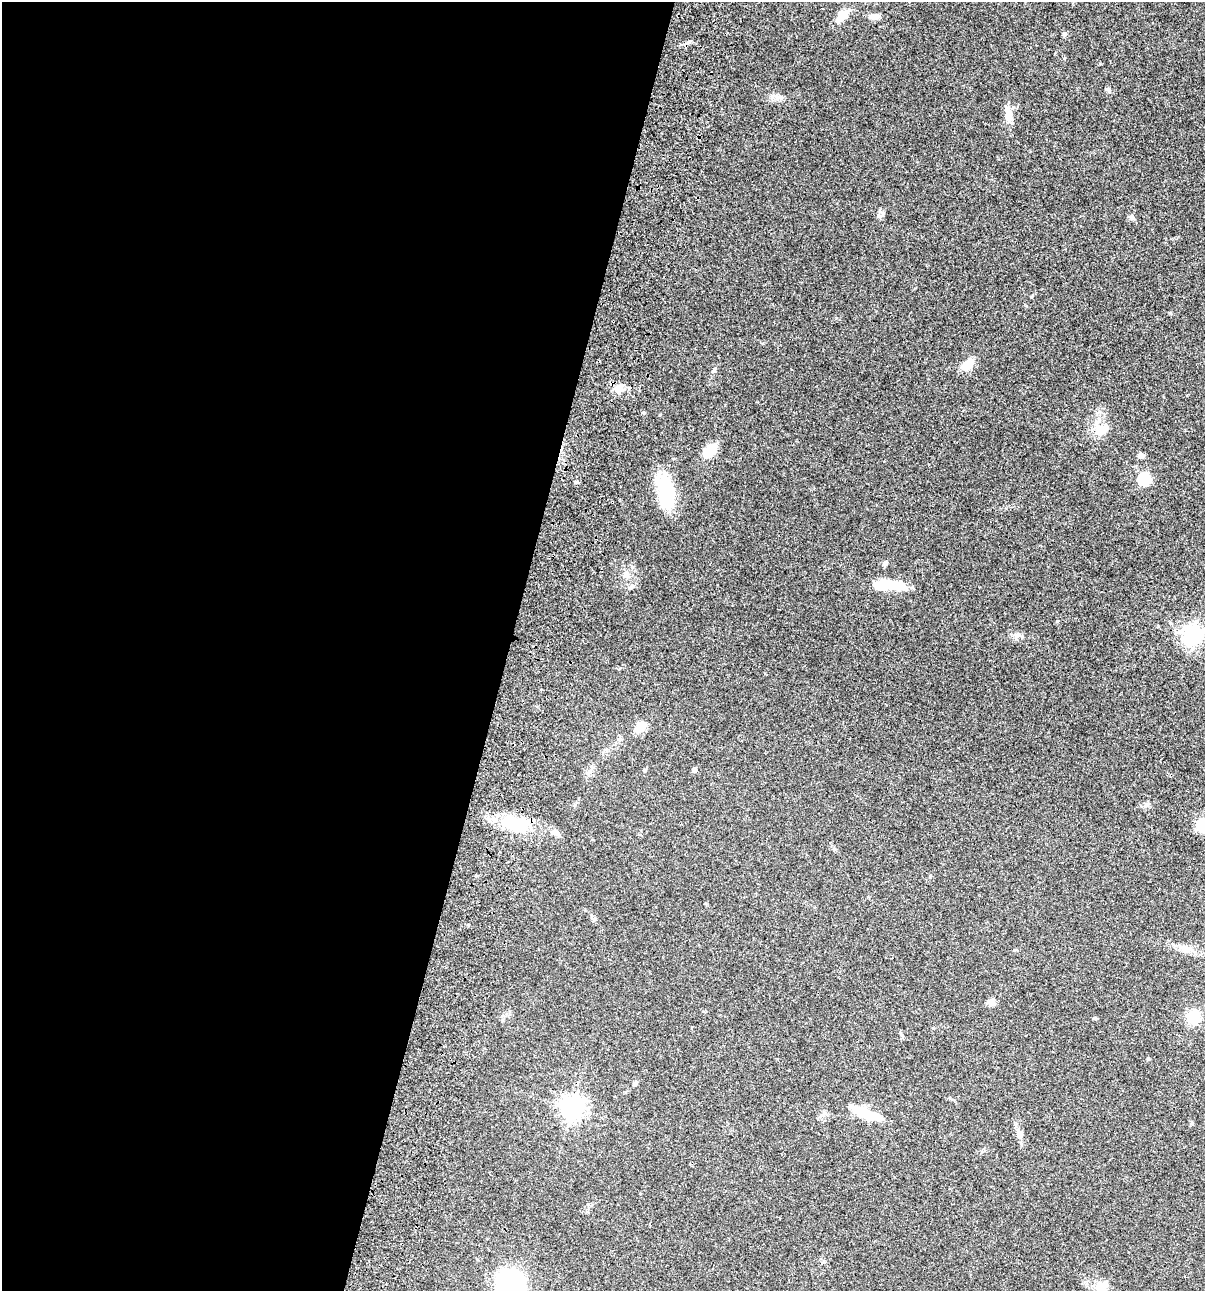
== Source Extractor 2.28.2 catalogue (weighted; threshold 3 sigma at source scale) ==
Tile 5 of 4 x 4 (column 1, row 2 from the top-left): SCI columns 235-1437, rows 2697-3985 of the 5404 x 5390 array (HDU 1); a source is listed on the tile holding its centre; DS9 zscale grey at full resolution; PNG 1207 x 1293 px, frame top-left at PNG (2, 2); no overlay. Shown black and unused: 42% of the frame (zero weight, under 3 of 4 exposures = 9% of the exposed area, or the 3 px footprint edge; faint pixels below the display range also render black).
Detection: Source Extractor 2.28.2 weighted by HDU 2 'WHT'; one run over the whole footprint, this tile lists its part. Background 0.0465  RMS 0.0053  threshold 0.0238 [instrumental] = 3 sigma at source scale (4.5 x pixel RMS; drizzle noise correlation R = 1.50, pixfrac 1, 0.05/0.05 arcsec/px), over >= 5 px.
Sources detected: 36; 1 inside a brighter object's white glare — not listed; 1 inside a brighter listed object's ellipse — not listed separately; the other 34 listed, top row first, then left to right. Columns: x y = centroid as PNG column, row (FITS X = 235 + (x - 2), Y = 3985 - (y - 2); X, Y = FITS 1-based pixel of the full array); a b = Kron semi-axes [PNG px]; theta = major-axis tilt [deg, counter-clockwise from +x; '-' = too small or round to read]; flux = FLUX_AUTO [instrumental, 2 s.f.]
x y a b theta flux
842 16 16 9 49 6.5
874 16 14 7 2 2.7
1064 34 7 5 16 0.89
688 42 9 3 36 0.98
1108 90 7 5 -29 0.9
779 97 17 4 -14 2.1
1009 113 19 9 -75 4.3
879 216 7 5 0 1.4
1132 218 7 6 - 1.3
967 364 15 8 41 7.9
714 370 6 4 46 0.75
619 389 15 9 61 3.5
1102 430 21 13 30 6.9
709 451 13 8 49 13
1141 456 7 6 - 1.8
1144 479 6 6 - 46
576 482 5 4 - 0.66
665 491 37 17 -81 27
884 564 7 5 57 1.2
888 585 34 10 1 17
1192 635 7 7 - 250
641 727 16 10 52 5.2
694 770 4 4 - 1.6
1146 804 7 6 - 1.3
516 824 36 16 -25 22
1186 948 17 8 -20 4.5
989 1001 9 4 5 1.2
1193 1018 16 15 - 9.5
635 1083 6 5 - 0.9
572 1108 8 7 - 360
865 1114 34 10 -22 14
1019 1134 11 8 -84 2.8
510 1283 25 24 - 55
1101 1289 14 11 -88 8.2
Overlapping masked pixels (flux is a lower limit): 1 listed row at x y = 516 824
Isophote crosses this tile's border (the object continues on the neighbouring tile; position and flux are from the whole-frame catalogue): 2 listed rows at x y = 510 1283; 1101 1289
Unlisted compact peaks at least as high as the median listed source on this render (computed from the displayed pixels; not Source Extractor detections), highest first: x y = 1031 297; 631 587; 1064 58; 836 318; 644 413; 1148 1059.